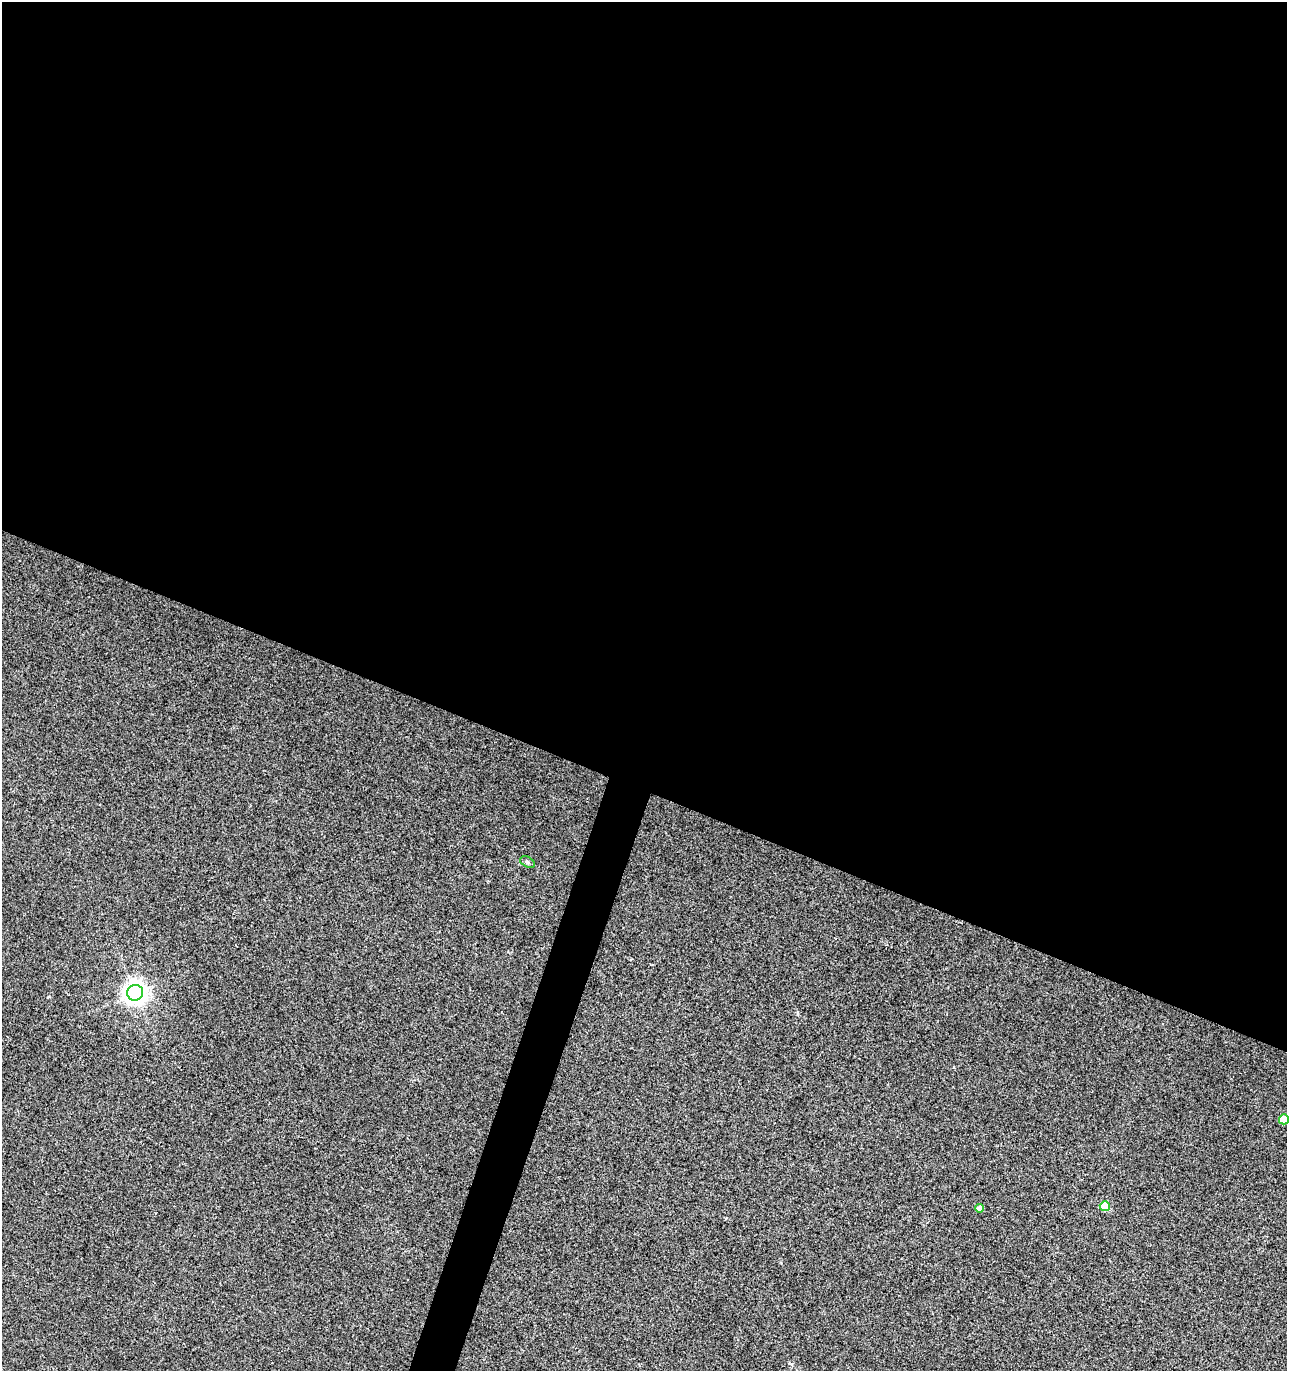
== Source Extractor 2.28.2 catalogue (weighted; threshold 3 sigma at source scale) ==
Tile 3 of 4 x 4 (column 3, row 1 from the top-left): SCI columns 2846-4130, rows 4108-5476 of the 5625 x 5484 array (HDU 1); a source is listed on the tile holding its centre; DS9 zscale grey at full resolution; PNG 1289 x 1373 px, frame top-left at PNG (2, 2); each listed source drawn as its Kron ellipse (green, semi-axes under 4 px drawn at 4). Shown black and unused: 59% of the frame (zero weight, under 3 of 4 exposures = <1% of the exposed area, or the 3 px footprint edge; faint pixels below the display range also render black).
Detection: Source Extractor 2.28.2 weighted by HDU 2 'WHT'; one run over the whole footprint, this tile lists its part. Background 0.0334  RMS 0.0091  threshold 0.0407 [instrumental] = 3 sigma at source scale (4.5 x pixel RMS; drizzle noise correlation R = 1.50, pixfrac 1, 0.0396/0.0396 arcsec/px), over >= 5 px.
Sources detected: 5; all 5 listed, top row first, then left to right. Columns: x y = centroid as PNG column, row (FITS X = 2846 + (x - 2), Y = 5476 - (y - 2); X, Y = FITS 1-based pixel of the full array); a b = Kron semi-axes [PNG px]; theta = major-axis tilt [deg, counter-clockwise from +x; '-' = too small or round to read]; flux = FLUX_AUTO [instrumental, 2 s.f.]
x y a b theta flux
527 862 8 5 -28 1.8
135 993 8 7 - 660
1284 1119 5 5 - 19
1105 1206 5 5 - 21
979 1208 4 4 - 5.2
Isophote crosses this tile's border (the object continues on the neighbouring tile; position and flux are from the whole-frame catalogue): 1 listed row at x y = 1284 1119